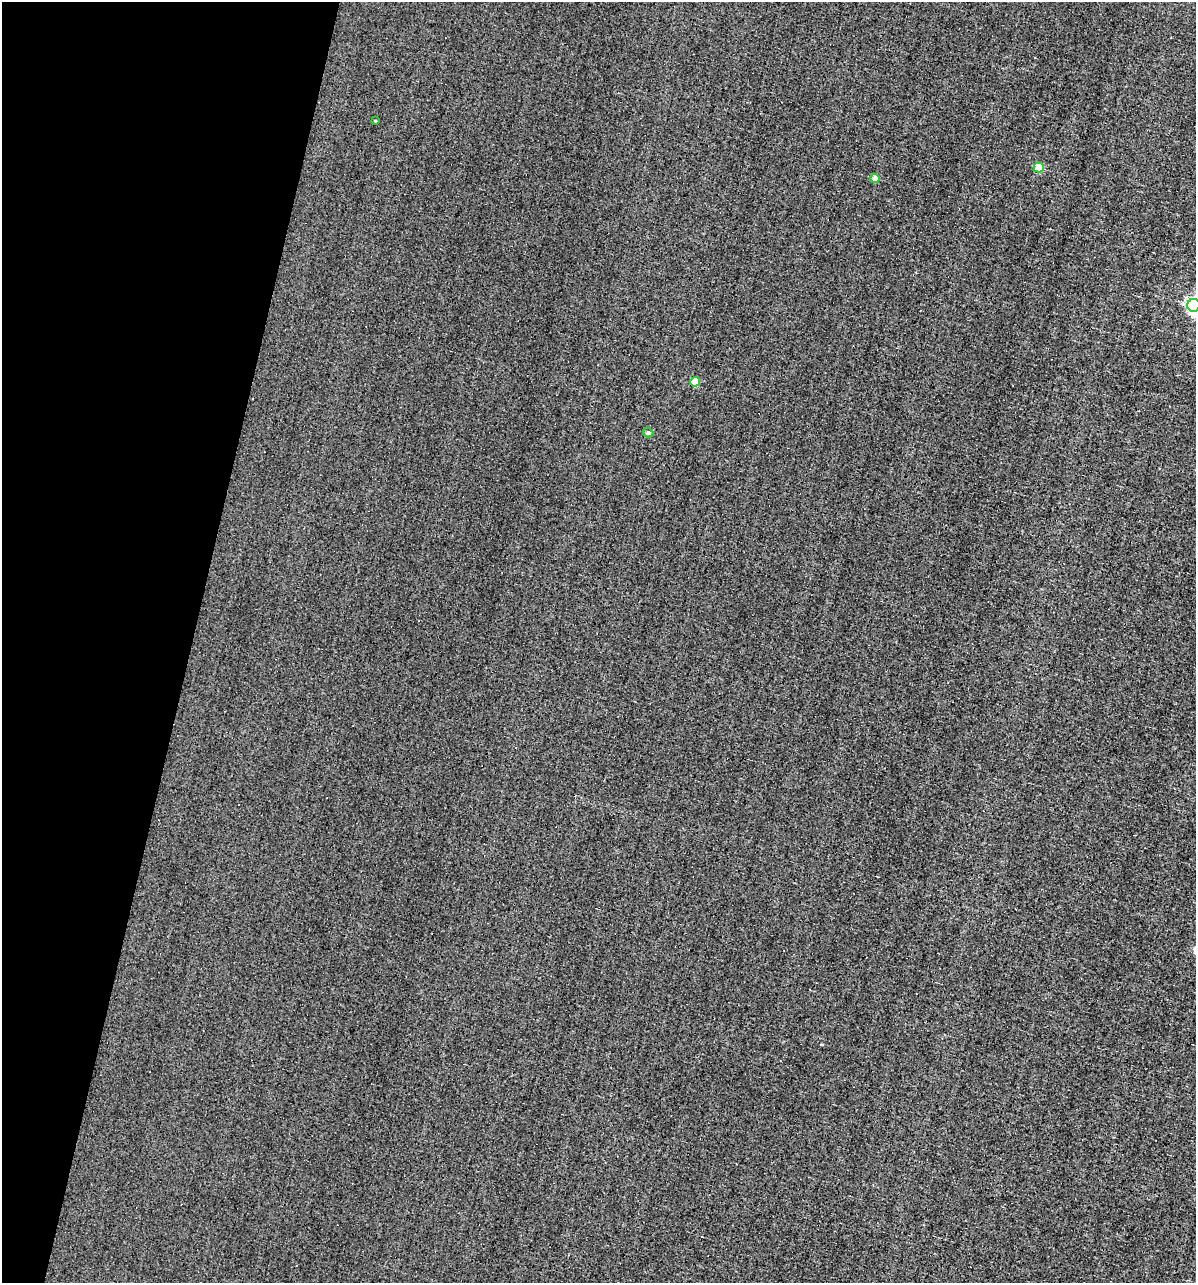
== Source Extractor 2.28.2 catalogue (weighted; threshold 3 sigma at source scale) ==
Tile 9 of 4 x 4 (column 1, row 3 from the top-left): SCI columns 114-1307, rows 1282-2562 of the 5129 x 5124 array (HDU 1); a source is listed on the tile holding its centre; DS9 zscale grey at full resolution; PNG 1198 x 1285 px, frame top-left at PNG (2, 2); each listed source drawn as its Kron ellipse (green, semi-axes under 4 px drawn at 4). Shown black and unused: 16% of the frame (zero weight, under 3 of 4 exposures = <1% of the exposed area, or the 3 px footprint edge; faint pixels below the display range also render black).
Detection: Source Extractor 2.28.2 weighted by HDU 2 'WHT'; one run over the whole footprint, this tile lists its part. Background -0.00277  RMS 0.056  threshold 0.251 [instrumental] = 3 sigma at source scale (4.5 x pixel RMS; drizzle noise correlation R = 1.50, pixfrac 1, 0.05/0.05 arcsec/px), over >= 5 px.
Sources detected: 7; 1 cosmic-ray / hot-pixel residue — neither listed nor drawn; the other 6 listed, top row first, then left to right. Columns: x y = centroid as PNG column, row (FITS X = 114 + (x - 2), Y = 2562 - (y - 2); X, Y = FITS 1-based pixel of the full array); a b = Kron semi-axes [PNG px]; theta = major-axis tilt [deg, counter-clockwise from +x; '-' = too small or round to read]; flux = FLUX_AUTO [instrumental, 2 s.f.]
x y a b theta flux
375 121 3 2 - 5
1039 167 5 5 - 230
875 178 4 4 - 95
1194 305 6 6 - 2300
695 382 5 4 - 190
648 433 5 4 - 16
Isophote crosses this tile's border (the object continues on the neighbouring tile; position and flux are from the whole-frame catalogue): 1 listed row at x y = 1194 305